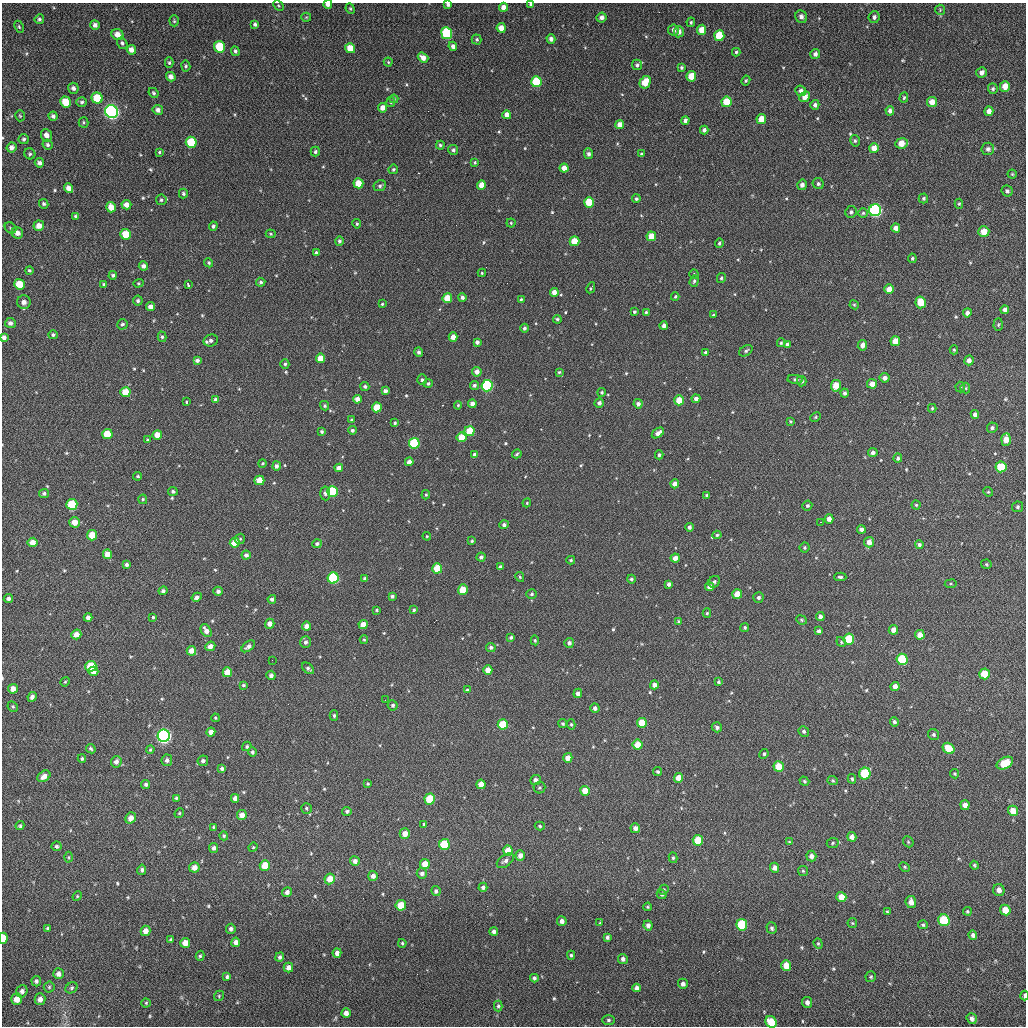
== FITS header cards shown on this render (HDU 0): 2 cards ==
NAXIS1  =                 1024 / length of data axis 1
NAXIS2  =                 1024 / length of data axis 2

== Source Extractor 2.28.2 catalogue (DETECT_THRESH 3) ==
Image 1024 x 1024 px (HDU 0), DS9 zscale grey, 1 PNG px = 1 image px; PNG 1028 x 1028 px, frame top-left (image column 1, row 1024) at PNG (2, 3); each listed source drawn as its Kron ellipse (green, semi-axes under 4 px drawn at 4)
Background 72.3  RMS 11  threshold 32.6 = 3 sigma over >= 5 px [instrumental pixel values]
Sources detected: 589; of the 589, the 500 brightest by FLUX_AUTO listed and drawn (89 fainter detections omitted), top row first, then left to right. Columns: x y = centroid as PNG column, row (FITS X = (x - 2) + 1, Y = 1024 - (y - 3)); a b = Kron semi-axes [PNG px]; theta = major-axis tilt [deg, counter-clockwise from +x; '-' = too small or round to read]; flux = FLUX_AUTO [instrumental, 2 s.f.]
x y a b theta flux
328 4 4 4 - 2600
448 4 4 3 - 1800
531 4 4 3 - 2000
278 5 6 4 -45 920
503 7 4 4 - 4400
350 9 5 4 - 970
940 10 5 5 - 910
306 17 5 4 - 830
801 17 6 5 - 3000
874 17 6 5 - 2200
602 18 5 4 - 3100
39 19 5 4 - 1400
174 21 5 4 - 990
691 22 5 4 - 1000
255 24 4 4 - 1500
95 25 5 4 - 2600
19 27 6 4 -63 1100
501 28 5 4 - 6300
674 30 5 5 - 2900
702 30 5 4 - 9100
679 32 5 5 - 3800
447 33 6 5 - 54000
117 34 6 5 - 5700
719 36 5 5 - 22000
477 39 5 5 - 1300
551 39 5 4 - 2800
122 43 6 5 - 1500
453 46 5 4 - 3000
220 47 6 5 - 31000
350 48 5 5 - 11000
131 50 5 4 - 5000
235 51 5 4 - 1600
736 52 4 4 - 1300
815 54 5 5 - 2300
423 58 6 4 -38 5300
388 62 4 4 - 850
169 63 5 4 - 1200
637 65 5 5 - 2000
186 66 5 4 - 1200
681 68 4 4 - 1200
982 72 5 5 - 2900
691 76 5 5 - 13000
171 77 5 4 - 4000
746 80 5 4 - 1000
536 82 5 5 - 34000
645 82 6 5 - 13000
1005 86 5 5 - 7600
73 88 5 5 - 2700
993 89 5 5 - 1300
801 91 5 5 - 2500
153 93 5 4 - 1200
805 97 6 4 39 6400
904 97 5 3 - 1000
97 98 6 5 - 20000
394 99 4 4 - 870
65 102 5 5 - 15000
82 102 5 4 - 1500
391 102 5 4 - 870
727 102 5 5 - 21000
932 102 5 5 - 6800
815 105 5 4 - 2000
382 108 5 4 - 5100
158 110 5 5 - 2900
112 111 6 6 - 280000
890 111 5 4 - 2500
989 111 5 4 - 4100
507 115 4 4 - 5200
20 116 5 5 - 910
53 116 4 4 - 1900
761 119 5 5 - 12000
685 121 4 4 - 2400
83 122 5 5 - 1000
620 124 4 4 - 5100
704 130 4 4 - 2500
46 135 6 5 - 4200
24 139 5 5 - 1500
855 141 6 4 -76 1300
191 142 5 5 - 30000
901 143 6 5 - 8600
47 145 5 4 - 1700
440 145 4 4 - 1300
12 147 5 5 - 3000
874 148 5 4 - 6900
988 149 6 6 - 2400
453 150 5 5 - 1600
159 152 4 3 - 850
315 152 5 4 - 1600
30 154 6 5 - 1300
588 154 5 4 - 2200
641 154 3 3 - 920
475 162 3 3 - 950
39 163 5 4 - 2400
564 168 4 4 - 5800
393 169 5 4 - 1400
1012 174 4 4 - 850
358 183 5 5 - 14000
818 184 6 5 - 1600
481 185 5 4 - 7300
802 185 5 5 - 3100
380 186 6 5 - 1800
68 188 5 4 - 4700
1007 191 6 5 - 1600
183 194 5 4 - 1400
923 198 5 4 - 1200
636 199 4 4 - 1300
161 200 5 5 - 1400
589 202 5 5 - 19000
44 204 5 4 - 1500
959 204 5 4 - 1100
126 205 5 4 - 5600
111 207 5 5 - 7900
875 210 6 6 - 150000
851 212 6 5 - 1800
863 213 5 5 - 1200
75 216 4 3 - 960
511 223 4 4 - 840
357 224 5 4 - 1200
39 226 5 5 - 5400
213 226 4 4 - 1700
11 228 6 5 - 1200
896 228 4 4 - 4700
984 232 5 5 - 9500
17 233 6 5 - 4300
126 234 5 5 - 16000
271 234 5 4 - 970
651 236 5 4 - 11000
339 241 5 4 - 1700
575 241 5 5 - 16000
719 243 5 4 - 1400
316 252 4 3 - 1100
912 258 4 4 - 1100
209 263 5 4 - 1100
143 266 4 4 - 2900
29 270 4 4 - 1100
482 273 4 4 - 870
694 274 4 4 - 850
113 275 4 4 - 1600
721 278 5 4 - 1300
694 281 6 4 72 1400
261 282 4 4 - 1500
138 283 5 4 - 850
19 284 5 5 - 17000
104 284 4 3 - 1500
188 285 4 2 - 2300
591 288 6 3 63 1000
889 289 5 4 - 6800
554 292 4 4 - 4800
462 297 4 4 - 2400
675 297 4 3 - 1000
447 298 5 5 - 15000
521 299 4 3 - 1100
138 301 5 5 - 1600
24 302 7 6 - 4500
921 302 6 5 - 16000
382 304 3 3 - 880
854 305 5 4 - 870
150 307 4 4 - 4400
1005 310 4 4 - 2700
634 312 4 3 - 1300
646 312 4 4 - 1000
967 313 4 4 - 3400
713 315 3 3 - 950
557 319 4 3 - 1400
10 323 5 5 - 2800
122 324 5 5 - 1500
998 325 6 4 87 1000
664 326 4 4 - 3200
524 328 4 4 - 1800
53 335 5 4 - 1500
4 337 4 4 - 2800
162 337 5 4 - 1300
453 337 4 4 - 6100
211 340 7 6 - 2800
895 341 5 5 - 10000
477 342 4 4 - 2500
781 343 4 3 - 910
787 344 4 3 - 1700
862 345 5 4 - 4700
954 350 4 4 - 870
746 351 7 5 32 1600
419 352 5 4 - 2000
705 352 4 3 - 1100
320 358 4 4 - 9000
197 360 4 4 - 2100
969 360 5 4 - 3100
285 364 5 4 - 1400
477 372 5 4 - 4500
559 372 4 4 - 980
885 378 5 5 - 3800
795 379 8 4 -4 1500
422 380 5 4 - 1600
802 381 5 5 - 1900
428 383 4 4 - 1600
872 384 5 5 - 5500
474 385 5 4 - 1800
365 386 4 4 - 1700
487 386 6 5 - 82000
836 386 6 5 - 13000
960 387 5 5 - 1000
965 388 5 5 - 920
385 391 4 4 - 3000
125 392 5 5 - 13000
602 392 4 4 - 1200
844 393 4 4 - 2000
357 399 4 4 - 4800
696 399 4 4 - 3100
216 400 4 4 - 2900
679 400 5 4 - 14000
186 402 4 3 - 2200
599 403 4 4 - 2700
472 404 4 4 - 3600
638 404 4 4 - 3100
458 405 4 4 - 890
325 406 5 4 - 1300
377 407 5 5 - 16000
932 408 4 3 - 930
975 414 4 4 - 3000
815 417 5 4 - 1000
351 420 4 4 - 910
790 421 4 4 - 890
395 423 4 4 - 1100
992 428 5 5 - 1600
352 430 4 4 - 1700
470 431 5 5 - 17000
322 432 4 4 - 1400
658 433 7 4 35 3900
107 434 5 5 - 16000
157 435 5 4 - 8600
461 437 5 5 - 11000
1006 439 6 5 - 8500
148 440 4 3 - 860
414 443 5 5 - 46000
873 453 5 4 - 2300
517 454 5 3 - 1100
475 455 4 4 - 3600
659 455 4 3 - 1400
898 458 4 4 - 1800
409 462 4 4 - 4600
263 463 4 4 - 970
276 466 4 4 - 2300
1001 467 5 5 - 24000
339 468 4 4 - 4700
138 476 4 3 - 940
259 480 5 4 - 9700
675 484 4 4 - 4600
173 491 5 4 - 1600
332 491 5 5 - 42000
988 492 5 4 - 930
44 493 5 4 - 1600
325 493 7 5 -85 1700
426 495 5 4 - 870
707 495 4 3 - 1800
143 499 5 3 - 930
527 503 4 4 - 840
72 504 5 5 - 24000
807 505 5 5 - 1500
916 505 4 4 - 910
1017 507 5 5 - 1400
829 519 5 4 - 4600
74 522 5 5 - 7000
821 522 3 2 - 5800
504 525 5 4 - 2400
689 527 4 4 - 2100
861 529 4 4 - 3200
92 535 5 5 - 14000
717 535 4 4 - 1200
427 536 4 4 - 890
240 539 5 5 - 1100
472 541 4 4 - 1000
33 542 5 4 - 6800
869 542 5 5 - 5100
235 543 5 4 - 12000
317 544 5 4 - 1800
919 545 4 4 - 1600
804 548 5 5 - 1400
107 554 5 4 - 6900
246 555 4 4 - 2400
481 557 4 4 - 2100
675 558 4 4 - 4400
571 560 4 4 - 1000
986 564 5 4 - 950
126 565 4 4 - 1600
500 567 4 4 - 1700
437 568 5 5 - 19000
520 577 5 3 - 910
840 577 6 4 -2 1500
333 578 5 5 - 61000
365 578 4 3 - 1800
631 579 4 4 - 1400
714 582 6 5 - 1800
669 584 4 4 - 2500
951 584 6 3 8 860
710 587 4 4 - 4400
463 590 5 5 - 13000
163 591 4 4 - 1900
218 591 5 4 - 2100
532 594 5 4 - 1400
737 594 5 5 - 12000
392 596 4 3 - 1700
197 597 5 4 - 3000
758 598 5 5 - 1900
8 599 4 4 - 2200
272 599 4 3 - 1800
377 610 3 3 - 890
414 610 4 3 - 1100
707 613 5 4 - 1100
820 616 4 4 - 2800
88 617 4 4 - 3000
153 617 4 4 - 1000
801 620 5 4 - 930
679 622 4 4 - 1500
270 624 5 4 - 4500
363 624 4 4 - 7200
306 626 4 4 - 4000
745 627 4 4 - 1200
893 630 5 4 - 5100
206 631 7 5 -57 4700
819 631 4 4 - 2400
76 634 5 5 - 5700
920 635 5 4 - 7400
511 637 4 3 - 1700
849 639 5 5 - 32000
364 640 4 4 - 870
535 640 5 4 - 1100
305 642 6 5 - 2400
841 642 5 4 - 1000
569 643 5 5 - 2500
210 646 5 4 - 4500
248 646 8 4 36 2900
491 647 5 4 - 1700
191 651 5 4 - 6800
902 659 5 5 - 39000
272 660 2 2 - 1700
91 666 5 5 - 18000
308 668 7 4 -41 1700
488 670 4 4 - 7800
93 671 5 4 - 7000
227 672 5 4 - 10000
984 674 5 5 - 17000
271 675 4 4 - 2400
65 682 5 4 - 860
718 682 4 3 - 1100
243 685 4 3 - 1100
654 685 4 4 - 3600
895 686 4 4 - 5200
13 689 5 5 - 5300
467 690 4 3 - 1000
578 693 5 4 - 2700
32 697 5 4 - 2900
385 700 2 2 - 900
393 705 5 5 - 1800
13 706 6 4 -45 1100
595 708 4 4 - 2700
334 716 5 3 - 1400
215 718 4 3 - 840
894 722 5 4 - 1700
642 723 5 5 - 14000
503 724 5 5 - 22000
563 724 4 4 - 1400
571 724 5 4 - 990
717 727 5 4 - 1900
804 731 5 5 - 1800
211 732 4 4 - 5100
934 735 6 5 - 1500
164 736 6 6 - 280000
637 745 5 5 - 10000
247 746 5 4 - 1100
949 748 6 5 - 16000
91 749 5 4 - 1200
150 750 4 3 - 960
252 752 4 4 - 1800
764 754 5 4 - 1300
568 758 5 4 - 6200
82 759 4 3 - 1100
167 760 6 5 - 2100
203 761 5 5 - 2000
116 762 6 5 - 3400
1005 763 9 5 27 20000
779 767 5 5 - 15000
222 768 4 3 - 1900
658 772 4 3 - 1300
865 773 6 5 - 34000
954 774 5 4 - 910
44 776 7 5 35 5000
679 778 5 4 - 8300
852 779 5 3 - 1100
535 780 5 5 - 3100
833 780 5 4 - 1100
804 781 5 4 - 1000
146 784 4 4 - 1700
368 784 3 3 - 920
481 784 5 4 - 7400
539 788 6 6 - 1400
585 791 5 4 - 9100
176 798 4 4 - 960
235 798 4 4 - 3600
430 799 5 5 - 28000
965 805 5 4 - 4700
306 808 5 5 - 1300
347 811 5 4 - 1600
1013 811 5 5 - 9300
179 813 5 4 - 880
242 815 5 5 - 5600
131 818 6 5 - 5000
424 824 4 3 - 1200
20 826 4 4 - 1200
540 826 5 4 - 1100
213 827 4 3 - 850
635 828 5 4 - 3600
405 834 5 5 - 6800
224 836 4 4 - 1100
852 837 5 4 - 3800
698 840 5 5 - 21000
789 842 4 4 - 830
908 842 6 5 - 990
833 843 6 5 - 1100
444 844 5 5 - 32000
56 846 5 5 - 1400
253 847 5 4 - 840
214 848 5 4 - 2300
508 851 5 5 - 10000
520 855 5 4 - 3800
811 856 5 5 - 3200
69 857 5 3 - 930
673 858 5 4 - 1100
355 861 5 5 - 3200
505 861 10 5 38 2700
425 864 5 5 - 9600
265 865 5 5 - 13000
974 865 4 4 - 1000
194 867 5 5 - 5400
905 867 5 4 - 850
774 868 5 4 - 3600
142 870 5 4 - 2000
803 871 5 5 - 1000
422 873 5 5 - 2200
373 876 5 4 - 3600
330 879 5 5 - 9000
483 887 4 4 - 2200
663 890 5 4 - 1200
999 890 6 5 - 4000
436 891 5 4 - 2000
287 892 5 4 - 2900
662 894 5 4 - 1400
77 896 5 4 - 850
841 897 5 5 - 9300
911 902 6 5 - 5500
401 905 5 5 - 16000
648 907 4 3 - 880
1005 910 5 5 - 11000
967 911 4 4 - 950
887 912 3 3 - 870
944 920 6 5 - 39000
562 921 5 5 - 3600
600 923 4 3 - 860
852 923 5 5 - 830
648 925 5 4 - 2700
742 925 6 5 - 39000
923 925 5 4 - 1100
48 928 3 3 - 1200
772 928 6 5 - 1800
231 929 5 5 - 2100
146 931 5 5 - 4800
494 931 4 4 - 2300
973 935 4 4 - 2200
607 937 4 3 - 1700
3 938 6 4 89 21000
171 939 3 3 - 1000
236 942 4 4 - 3800
185 943 5 5 - 6600
402 943 4 3 - 930
818 944 5 4 - 990
337 953 5 4 - 3400
571 955 4 4 - 1100
200 956 5 4 - 1100
280 957 5 4 - 1800
623 959 5 4 - 2400
786 966 5 5 - 10000
288 968 5 4 - 4300
59 974 5 5 - 3200
227 977 4 4 - 1600
871 977 5 5 - 1100
534 978 4 4 - 2000
36 981 5 4 - 1800
683 984 5 5 - 2800
49 987 5 5 - 1200
72 988 6 5 - 1300
637 988 4 4 - 2700
22 991 6 5 - 2500
219 996 5 4 - 1000
1024 996 5 2 - 1900
17 999 6 5 - 6900
40 999 6 5 - 3800
807 1002 5 5 - 3300
146 1003 4 4 - 960
498 1006 5 3 - 1300
346 1013 5 4 - 3900
972 1019 5 5 - 2500
608 1020 6 5 - 1500
771 1022 6 5 - 18000
At the frame edge (FLAGS 8, measured only in part): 7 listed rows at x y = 328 4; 448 4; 531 4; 4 337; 3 938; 1024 996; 771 1022
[89 fainter detections neither listed nor drawn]